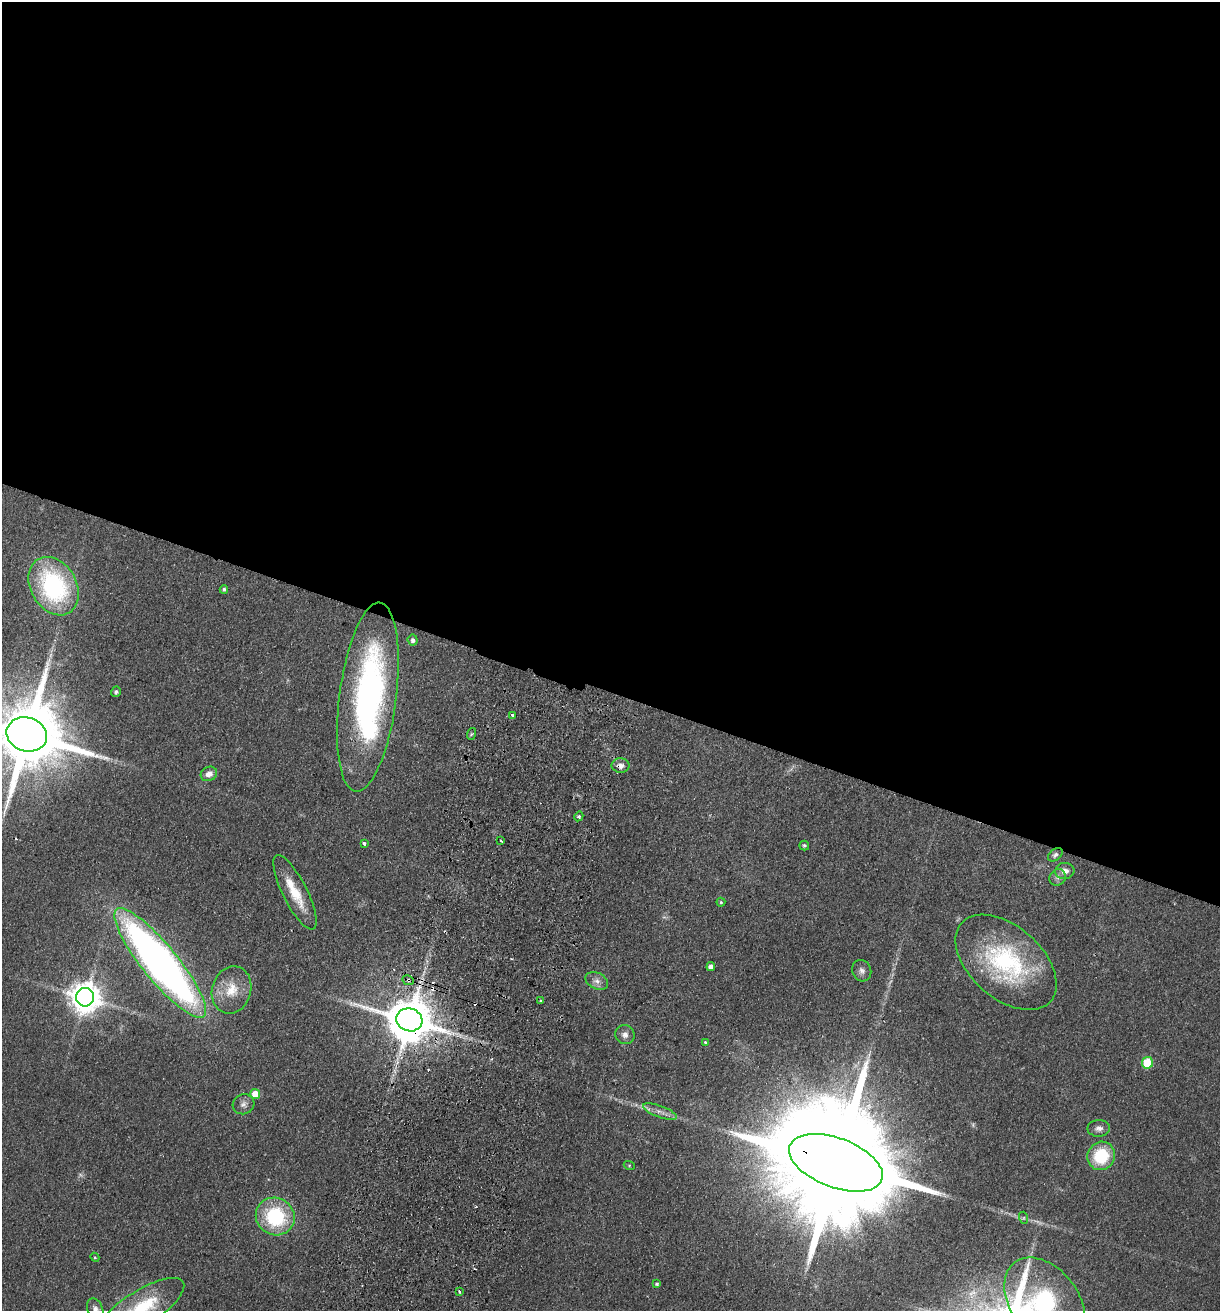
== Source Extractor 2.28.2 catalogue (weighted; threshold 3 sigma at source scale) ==
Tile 3 of 4 x 4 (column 3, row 1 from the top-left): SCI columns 2622-3839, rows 3946-5254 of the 5368 x 5274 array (HDU 1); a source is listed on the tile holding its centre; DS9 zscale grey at full resolution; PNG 1222 x 1313 px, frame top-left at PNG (2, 2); each listed source drawn as its Kron ellipse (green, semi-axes under 4 px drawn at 4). Shown black and unused: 53% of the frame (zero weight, under 2 of 3 exposures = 3% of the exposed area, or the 3 px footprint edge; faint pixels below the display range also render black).
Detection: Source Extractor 2.28.2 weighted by HDU 2 'WHT'; one run over the whole footprint, this tile lists its part. Background 0.0768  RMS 0.0079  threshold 0.0354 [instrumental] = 3 sigma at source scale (4.5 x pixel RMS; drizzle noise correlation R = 1.50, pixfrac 1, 0.05/0.05 arcsec/px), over >= 5 px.
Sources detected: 58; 2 too faint to see at this stretch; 1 inside a brighter object's white glare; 6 cosmic-ray / hot-pixel residue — neither listed nor drawn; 2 inside a brighter listed object's ellipse — not listed separately; the other 47 listed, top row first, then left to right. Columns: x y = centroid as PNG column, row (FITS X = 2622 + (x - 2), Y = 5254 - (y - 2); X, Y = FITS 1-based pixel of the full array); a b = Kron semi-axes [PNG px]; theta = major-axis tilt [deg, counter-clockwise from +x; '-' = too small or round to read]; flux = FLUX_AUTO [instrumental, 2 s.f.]
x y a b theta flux
54 586 31 23 -60 110
224 589 4 4 - 1.5
413 640 5 5 - 2.7
116 692 5 4 - 1.8
368 697 95 28 83 240
513 716 3 3 - 8.1
27 734 20 17 -19 10000
471 734 6 4 70 0.92
620 765 9 7 -8 4.6
209 774 8 7 - 5.1
579 816 5 4 - 1.4
501 840 3 2 - 0.89
364 843 4 3 - 2.5
804 845 5 5 - 1.6
1055 855 8 5 40 2.1
1065 871 9 8 - 4.6
1058 877 9 7 47 2.8
295 892 41 12 -63 22
721 902 4 4 - 1.2
1006 962 59 36 -41 110
160 963 69 17 -51 510
711 967 4 4 - 3.8
862 971 11 9 -66 3.6
408 980 6 4 -28 1.7
597 981 12 8 -26 4.3
232 990 24 19 73 20
85 997 9 9 - 1300
541 1001 4 4 - 0.94
409 1020 13 11 -16 3600
625 1035 10 9 - 3.9
705 1042 4 3 - 1
1147 1063 5 5 - 35
255 1094 5 5 - 15
243 1104 11 10 - 4
660 1112 18 5 -20 5
1099 1128 11 8 1 3.7
1101 1156 14 13 - 35
836 1163 49 24 -20 46000
629 1165 5 3 - 0.72
275 1216 20 18 -32 58
1024 1218 6 4 -72 1.1
95 1257 4 4 - 0.91
657 1284 4 4 - 1.5
459 1291 3 3 - 1.7
1045 1303 50 34 -53 150
142 1307 48 17 32 46
95 1309 11 7 -66 3.9
Overlapping masked pixels (flux is a lower limit): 4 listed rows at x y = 620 765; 408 980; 409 1020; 836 1163
Isophote crosses this tile's border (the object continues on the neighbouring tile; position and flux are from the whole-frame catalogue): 4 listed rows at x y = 27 734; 1045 1303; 142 1307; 95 1309